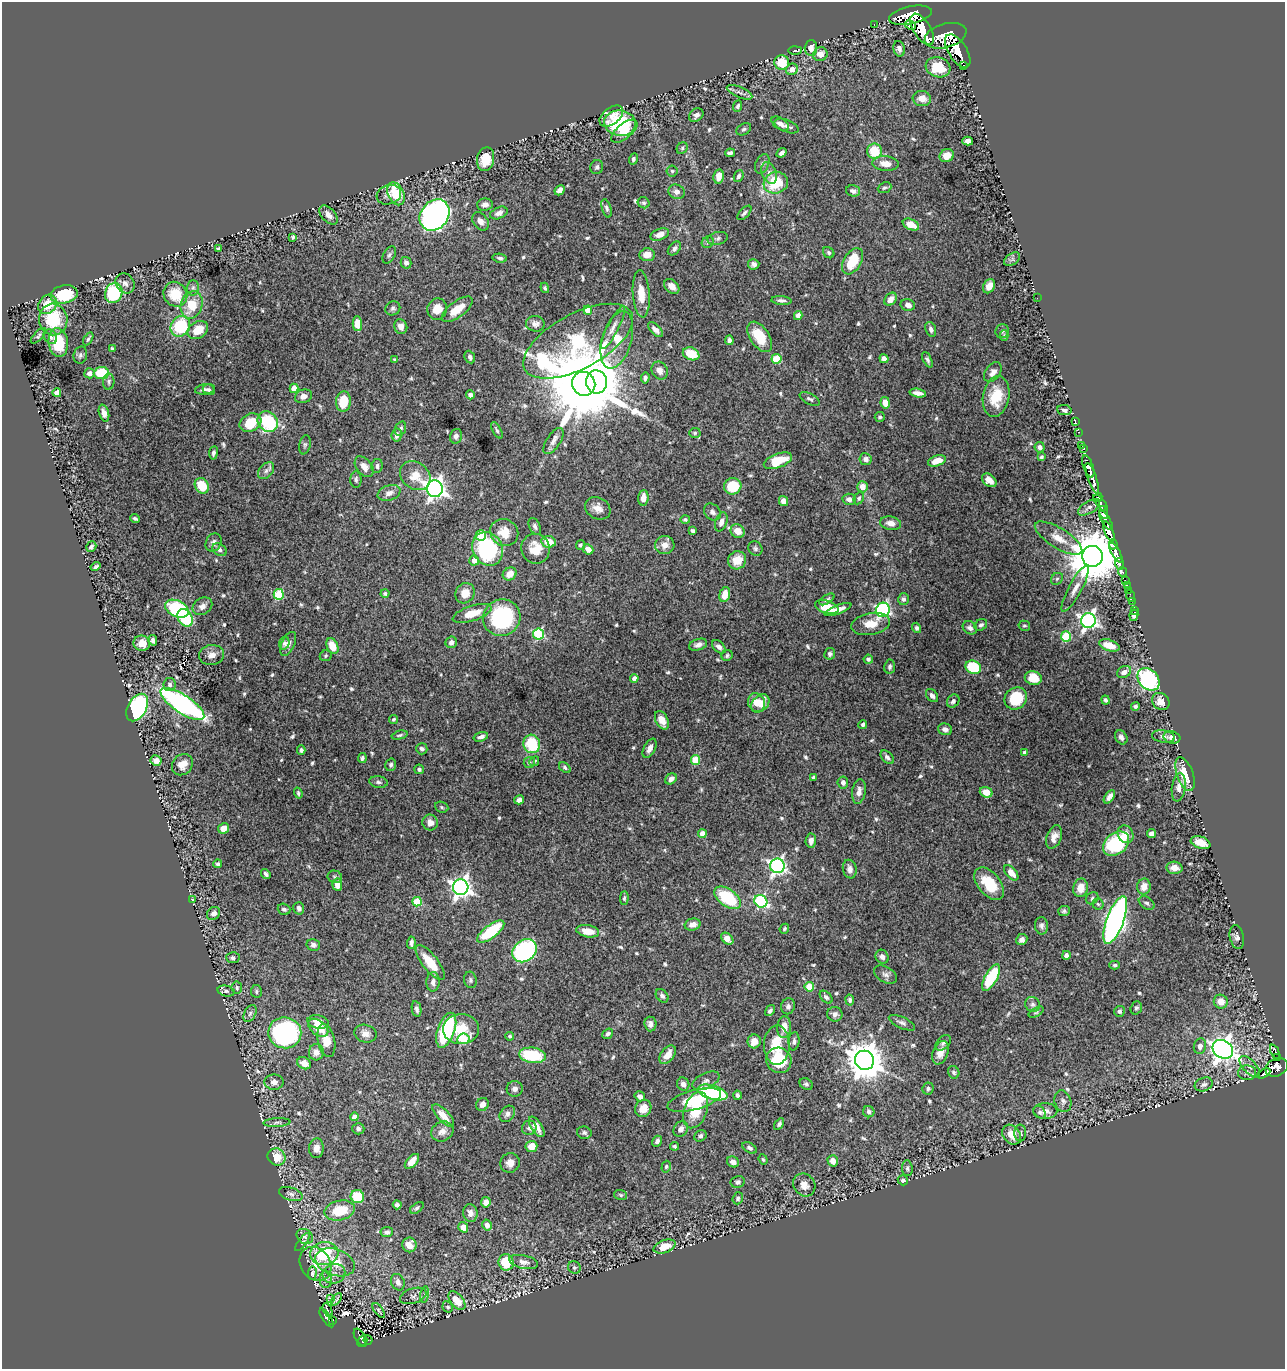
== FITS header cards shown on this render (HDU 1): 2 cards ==
NAXIS1  =                 1283
NAXIS2  =                 1367

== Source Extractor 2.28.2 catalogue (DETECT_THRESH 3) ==
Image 1283 x 1367 px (HDU 1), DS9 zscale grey, 1 PNG px = 1 image px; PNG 1287 x 1371 px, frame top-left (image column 1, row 1367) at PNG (2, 2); each listed source drawn as its Kron ellipse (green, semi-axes under 4 px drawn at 4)
Background 1.62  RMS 0.014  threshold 0.0415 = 3 sigma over >= 5 px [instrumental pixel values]
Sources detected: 643; of the 643, the 500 brightest by FLUX_AUTO listed and drawn (143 fainter detections omitted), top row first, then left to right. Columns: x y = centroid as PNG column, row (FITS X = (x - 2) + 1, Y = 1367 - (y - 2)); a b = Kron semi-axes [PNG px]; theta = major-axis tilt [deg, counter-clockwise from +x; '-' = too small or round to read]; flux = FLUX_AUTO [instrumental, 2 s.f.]
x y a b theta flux
910 15 22 8 12 5200
874 24 3 2 - 19
910 25 6 4 -27 400
922 29 18 8 -59 4500
945 36 21 12 15 8100
811 48 7 6 - 6.2
899 49 8 5 -77 4.2
795 50 7 3 1 1.7
958 51 19 9 -57 5800
820 54 7 6 - 7.5
782 62 7 7 - 22
964 65 3 3 - 180
938 67 12 10 -18 25
792 69 6 5 - 7.7
740 92 14 5 -24 3.6
922 98 9 7 -8 8.6
738 106 6 4 66 2
696 115 8 6 39 3.6
611 116 13 8 38 8.4
620 123 16 12 -8 63
780 124 10 5 -34 4.6
787 126 12 6 -22 4.1
744 129 8 5 28 2.1
624 131 16 7 40 14
968 141 5 4 - 4.7
682 148 6 5 - 1.7
874 151 8 7 - 24
730 153 5 4 - 2.5
781 153 5 4 - 3.9
947 156 7 6 - 8.2
486 159 12 8 77 20
633 159 5 4 - 2.2
762 164 10 6 66 3.2
885 164 13 7 -5 9.9
597 167 7 6 - 2.5
672 171 5 5 - 1.7
769 173 11 7 -68 5.7
719 176 7 5 81 9
739 176 6 4 65 2.2
776 183 12 10 17 42
885 188 7 5 23 1.9
560 190 5 4 - 4.5
853 191 7 5 -13 3.8
676 192 8 7 - 5.1
396 194 12 8 -64 31
389 195 12 9 18 5.6
644 203 6 5 - 1.9
485 205 8 6 4 4.1
607 208 9 4 -73 2.6
499 213 9 5 23 4.2
744 213 9 4 45 2.6
329 215 11 6 -47 5.9
435 215 17 13 51 470
480 221 10 7 -53 5.3
911 225 8 5 -23 13
660 234 10 5 21 7.1
293 237 4 4 - 1.5
718 238 10 6 14 2.7
708 242 6 5 - 1.7
674 248 8 5 48 3
218 249 4 4 - 2.1
829 253 6 5 - 2.1
389 255 9 5 61 2.4
647 255 7 6 - 9
500 258 7 4 -10 2.2
1012 259 9 5 34 2.1
853 261 14 8 59 29
406 263 6 5 - 3.6
754 264 5 5 - 3.6
125 283 11 9 -52 4.5
672 286 9 6 -45 6.7
989 286 7 5 62 7.7
193 288 7 6 - 2.8
545 288 5 4 - 1.7
114 293 10 8 67 73
64 294 13 9 11 39
175 294 13 11 -58 27
641 294 24 8 -86 15
1037 298 2 2 - 12
891 299 7 5 48 7
781 300 10 4 -4 3
48 304 10 8 52 18
192 305 14 10 71 25
908 305 7 5 -13 4.5
393 308 7 7 - 2.5
437 309 11 9 67 13
457 309 18 8 37 16
588 310 4 4 - 14
798 315 4 4 - 6.5
53 319 16 14 -84 44
357 323 7 4 -88 14
535 324 9 7 -5 4.3
180 326 11 9 53 56
401 327 7 6 - 5.5
613 328 24 5 62 6.9
931 329 8 5 -68 3.1
198 330 11 8 33 18
655 330 9 5 -45 4.1
1002 331 7 6 - 2.1
38 336 10 4 46 2.1
1004 336 5 4 - 1.8
50 337 8 6 -52 2.8
760 337 17 9 -56 25
88 339 7 3 60 1.8
617 340 29 14 74 25
729 340 5 4 - 2.8
578 341 60 27 28 280
58 343 14 9 -82 34
112 349 4 3 - 2.2
691 354 8 6 -23 25
80 355 8 7 - 2.8
470 357 6 5 - 3
776 359 5 5 - 34
884 359 5 4 - 4.8
395 360 4 3 - 1.8
927 360 8 4 -64 2.2
660 371 9 7 -59 6.3
993 372 11 7 53 5.1
89 373 5 5 - 4.9
101 373 7 6 - 36
645 378 5 4 - 2.4
109 382 8 5 88 2.2
596 382 12 10 -81 1700
584 384 12 11 - 17000
294 388 4 4 - 16
205 389 10 5 9 3.2
209 390 6 5 - 2.1
57 393 4 4 - 12
918 393 8 4 -10 5.2
470 395 4 4 - 3.1
303 396 9 6 20 5.7
996 396 20 13 79 29
810 399 11 5 -28 2.4
343 401 10 7 84 25
885 403 6 4 -80 10
1064 410 7 5 -7 2.5
104 413 9 5 -73 4.9
880 417 5 5 - 2.2
1075 421 3 2 - 23
268 422 11 9 -49 80
250 423 11 8 27 28
401 429 7 5 71 2.6
497 430 9 4 -60 1.9
1079 432 3 2 - 44
695 433 6 5 - 1.6
397 435 7 5 82 4.2
456 436 7 6 - 3.1
553 441 15 7 56 5.3
305 445 9 5 79 2.3
1082 445 3 2 - 39
1040 447 5 5 - 3.1
1084 449 3 3 - 40
213 453 6 4 80 2.7
1041 457 4 3 - 1.7
866 459 6 6 - 5.1
778 461 15 7 21 27
937 461 9 5 19 11
377 466 7 5 81 2.8
1088 466 11 5 -71 2400
364 467 12 7 -52 7.3
266 471 10 6 49 3.9
415 476 16 13 -38 17
1092 479 16 4 -70 2500
356 480 8 5 -89 2.5
989 480 8 5 -40 7.4
202 486 8 6 -55 24
733 486 9 8 - 30
863 487 5 5 - 9.9
435 489 8 8 - 500
389 493 12 7 19 5.8
1098 497 5 3 - 350
643 498 8 5 85 8.7
859 498 6 5 - 1.9
849 499 6 5 - 5
783 501 5 4 - 7.6
1100 503 10 4 -50 990
1089 507 12 6 30 4.6
598 508 13 10 -30 8.1
712 512 9 7 -45 3.7
1104 512 6 3 -76 550
135 519 4 3 - 1.9
685 520 5 4 - 1.7
1106 520 11 4 -58 880
721 522 10 6 71 5.4
891 523 11 6 -10 6.1
535 526 9 5 -64 2.7
693 531 4 4 - 2.1
738 531 7 6 - 11
504 532 14 13 - 16
1109 532 11 4 -68 2700
481 536 5 5 - 25
1059 538 27 10 -32 14
549 542 7 5 -9 15
213 543 9 7 62 3.8
1113 544 5 3 - 750
580 545 5 4 - 1.9
665 545 9 9 - 7.8
91 547 6 5 - 2.4
755 548 8 6 -50 2.4
488 549 17 15 -61 94
535 549 15 14 - 17
588 549 5 4 - 7.2
220 550 8 5 -33 3.2
1116 553 11 4 -61 2200
1092 556 10 10 - 5900
474 560 5 5 - 8.1
737 560 9 9 - 16
1120 564 6 3 -69 410
96 567 5 3 - 1.8
1122 572 5 3 - 280
510 574 7 6 - 10
1057 579 6 5 - 1.7
1125 580 3 2 - 63
1127 585 2 2 - 17
1075 589 26 6 62 8.5
1128 590 2 2 - 21
385 593 4 4 - 2.3
465 593 10 9 - 10
279 594 5 5 - 53
725 594 8 5 74 13
1131 596 6 2 -72 16
827 599 8 4 32 2.3
903 599 6 5 - 2.4
1132 601 2 2 - 9.1
202 606 10 8 33 5.2
827 607 12 6 -16 21
177 609 12 8 -25 90
838 609 14 4 21 7.3
883 610 7 6 - 150
1135 610 2 2 - 12
472 613 20 7 18 18
1134 615 6 4 80 6
185 618 9 7 -56 61
502 618 19 18 - 93
1088 620 7 7 - 330
871 624 19 11 11 14
981 625 7 5 37 2.5
1024 626 6 5 - 1.6
916 628 5 4 - 2.3
970 628 8 6 -36 4
539 634 5 5 - 80
1066 637 5 5 - 52
153 640 5 4 - 2.6
451 642 6 5 - 4.2
142 643 8 7 - 10
284 643 6 5 - 2.4
288 644 13 6 64 5.4
698 645 9 5 17 4.1
1109 645 10 5 -18 14
332 646 8 5 -64 15
719 647 8 5 -43 3.5
830 654 6 5 - 2.3
212 655 12 10 10 6.7
727 655 6 5 - 1.6
326 656 6 5 - 1.6
868 659 4 4 - 2.5
890 667 7 5 82 2.4
973 667 8 6 -26 43
1124 672 7 5 29 5.5
634 678 4 4 - 4.9
1033 678 8 7 - 19
1149 679 12 9 -45 130
170 684 6 6 - 2.8
932 696 7 5 -51 3.2
1016 698 12 10 40 33
1105 700 4 3 - 1.9
953 701 7 6 - 2.6
1161 701 9 8 - 10
756 702 9 8 - 12
760 703 10 7 44 15
182 704 25 9 -33 260
1135 706 4 4 - 2
137 708 15 9 61 190
394 719 5 4 - 1.7
662 720 10 6 -63 9.4
863 724 4 4 - 2.7
945 729 7 5 -17 4.3
400 735 8 4 13 1.8
481 737 7 4 16 3.4
1121 737 7 5 -57 3.9
1163 737 11 6 -9 3.9
1172 737 8 6 -15 5.5
532 744 9 8 - 39
650 748 10 5 62 5.4
422 749 5 5 - 2.4
301 750 5 4 - 2.4
1025 752 4 3 - 2.9
887 757 8 5 -45 3.1
362 758 5 3 - 2.2
156 760 5 5 - 6.2
695 760 5 4 - 34
534 761 5 4 - 1.6
529 763 5 5 - 1.9
182 765 11 9 47 8.5
391 765 6 5 - 2.3
565 768 7 4 -36 1.9
419 769 5 5 - 2.6
1185 774 18 8 -70 21
814 777 4 3 - 1.7
671 779 6 5 - 4.8
379 782 9 6 -10 2.7
843 782 6 5 - 3.8
1179 787 14 7 82 7
859 792 12 6 80 5.6
986 792 6 5 - 9.3
298 793 5 4 - 1.7
1109 797 8 4 55 3.9
519 800 5 4 - 5.1
442 807 7 5 -23 1.6
430 823 8 7 - 6.7
224 828 5 5 - 9.6
702 834 4 4 - 11
1126 834 9 7 -61 7.6
1151 834 4 4 - 4.9
1054 837 12 7 69 7
811 841 7 5 85 4.5
1201 843 10 6 -20 11
1116 844 14 10 38 79
218 864 4 4 - 2
777 866 7 7 - 300
1174 868 8 6 -5 7.7
850 869 9 7 -79 4.9
1011 873 9 5 -49 8.9
266 874 5 3 - 2.1
335 877 7 6 - 2.2
989 884 19 11 -51 31
337 885 6 5 - 8.3
1144 886 8 6 78 8.9
461 887 8 7 - 500
1081 888 9 7 79 12
624 898 7 4 87 1.6
727 898 15 8 -37 58
1092 898 7 5 41 2
192 899 3 3 - 2
761 901 7 6 - 110
417 902 5 4 - 36
1147 903 8 5 -34 2.6
1098 904 5 5 - 1.6
299 908 6 5 - 3.7
284 909 6 5 - 2.6
1064 911 6 5 - 2.1
213 913 7 6 - 4.1
1115 920 25 8 70 490
693 924 8 6 16 7.1
1041 926 9 6 -87 3.3
784 929 5 4 - 1.6
491 931 16 6 37 48
588 931 11 6 -10 15
1237 937 12 7 -78 3.8
727 939 7 5 -43 9
1022 940 6 5 - 4.2
411 943 6 4 87 3
313 945 7 5 -12 3
525 951 13 10 38 160
1066 955 4 4 - 3.2
882 957 7 6 - 4.6
233 958 7 5 -5 2.7
430 963 21 7 -52 23
1115 965 5 4 - 2.2
885 975 12 7 -29 4
991 977 15 6 61 53
470 980 8 6 -77 2.6
433 982 9 6 87 5
809 987 5 4 - 25
237 988 6 5 - 2.4
226 991 8 5 -14 2.5
256 991 6 5 - 1.8
662 996 7 5 -49 2.5
826 997 8 5 -44 2.3
850 1000 5 4 - 2.4
1221 1002 7 6 - 9.6
1033 1004 8 7 - 3.1
788 1006 8 7 - 3.2
1136 1008 7 5 70 1.9
417 1009 8 4 -79 2.9
770 1011 6 4 55 2.3
1119 1011 5 5 - 2.8
1036 1012 8 4 30 1.6
250 1013 9 5 63 2.9
835 1014 8 7 - 3.6
318 1022 11 6 -11 8
902 1023 14 5 -24 3.6
650 1024 7 6 - 4.2
784 1027 11 7 86 12
318 1028 11 7 -38 17
461 1029 18 15 4 25
446 1030 18 8 70 94
285 1033 16 15 - 180
365 1034 11 8 -15 5.9
608 1034 6 4 39 2.7
510 1036 4 4 - 1.7
463 1039 6 5 - 48
326 1040 17 8 -78 12
754 1041 7 6 - 9.5
794 1041 9 5 84 2.7
943 1043 9 6 45 2.9
777 1045 20 13 89 25
1200 1046 8 6 76 4.1
1223 1049 11 9 -33 780
316 1052 8 7 - 5.4
1275 1052 7 3 -65 490
940 1053 12 7 71 8.4
532 1055 13 7 -7 50
668 1055 11 6 53 11
1277 1058 3 3 - 180
779 1060 13 12 - 40
864 1060 10 9 - 2300
304 1063 7 5 -29 6.8
1250 1067 13 6 -48 4.1
1277 1067 12 8 25 1800
954 1072 6 5 - 2.4
1247 1073 9 7 -2 3.1
1264 1073 7 3 30 120
706 1081 15 7 25 4.8
274 1082 9 7 0 4.3
683 1084 7 6 - 6.2
806 1084 7 5 -34 2.2
1204 1084 9 6 22 3.5
928 1088 6 5 - 2.4
515 1089 8 7 - 4
713 1092 15 7 -16 100
737 1095 4 4 - 2.1
640 1096 5 4 - 5
694 1100 27 9 15 37
1063 1101 11 8 -71 4.1
482 1104 7 6 - 5.2
643 1108 9 8 - 11
696 1110 19 11 70 28
1045 1111 12 8 0 5.5
869 1112 6 5 - 3.1
1040 1112 7 5 -44 1.9
507 1114 9 6 52 4.1
443 1115 14 6 -46 12
355 1117 4 4 - 6.3
277 1122 14 4 3 2.4
779 1124 6 4 55 2.3
537 1127 11 5 -57 8.2
529 1128 7 7 - 3
358 1129 6 6 - 2.9
681 1129 8 6 57 5.3
442 1131 11 9 26 6.8
584 1133 7 6 - 2.5
1020 1133 8 6 -89 2.5
1011 1135 11 8 -53 11
700 1136 6 5 - 2.5
657 1141 6 5 - 3.3
531 1146 6 5 - 11
674 1146 4 4 - 2.4
316 1148 10 7 87 6.9
750 1148 8 5 -31 2.7
276 1157 9 8 - 19
763 1159 5 4 - 1.7
412 1161 9 5 47 8.2
833 1161 6 5 - 7.4
733 1162 6 5 - 4.6
510 1163 10 9 - 6.6
666 1167 6 4 73 1.7
907 1168 8 5 -84 2.2
903 1180 5 5 - 2.2
738 1182 7 6 - 2.1
804 1185 12 10 -51 7.7
291 1194 12 6 -19 3.9
621 1195 6 5 - 1.7
357 1196 7 6 - 28
738 1198 6 5 - 2
486 1202 5 5 - 7.1
397 1205 4 4 - 3
417 1208 8 4 37 1.9
340 1210 15 10 13 31
470 1213 9 7 -77 5.6
487 1225 5 4 - 5.8
463 1227 5 4 - 15
387 1232 6 5 - 3.5
305 1236 8 7 - 3.8
302 1242 11 4 54 2.2
409 1245 7 7 - 9.2
665 1246 11 6 19 15
324 1254 14 11 5 57
335 1262 20 13 -18 23
506 1262 8 7 - 29
523 1262 15 6 -12 5.3
315 1264 18 14 -54 14
574 1267 6 6 - 2
312 1273 7 3 88 2
334 1274 11 9 16 7.8
326 1279 8 6 89 3.5
398 1282 8 6 -66 5.4
425 1295 8 4 81 2.1
413 1296 14 7 18 4.5
331 1298 4 4 - 5.4
337 1299 7 2 52 1.7
457 1301 11 6 -50 15
448 1307 6 5 - 2
328 1310 7 2 -65 1.7
379 1310 8 3 -53 1.9
327 1318 11 4 -56 250
333 1320 2 2 - 14
360 1338 10 5 -59 240
368 1340 4 2 - 17
362 1341 6 4 61 200
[143 fainter detections neither listed nor drawn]